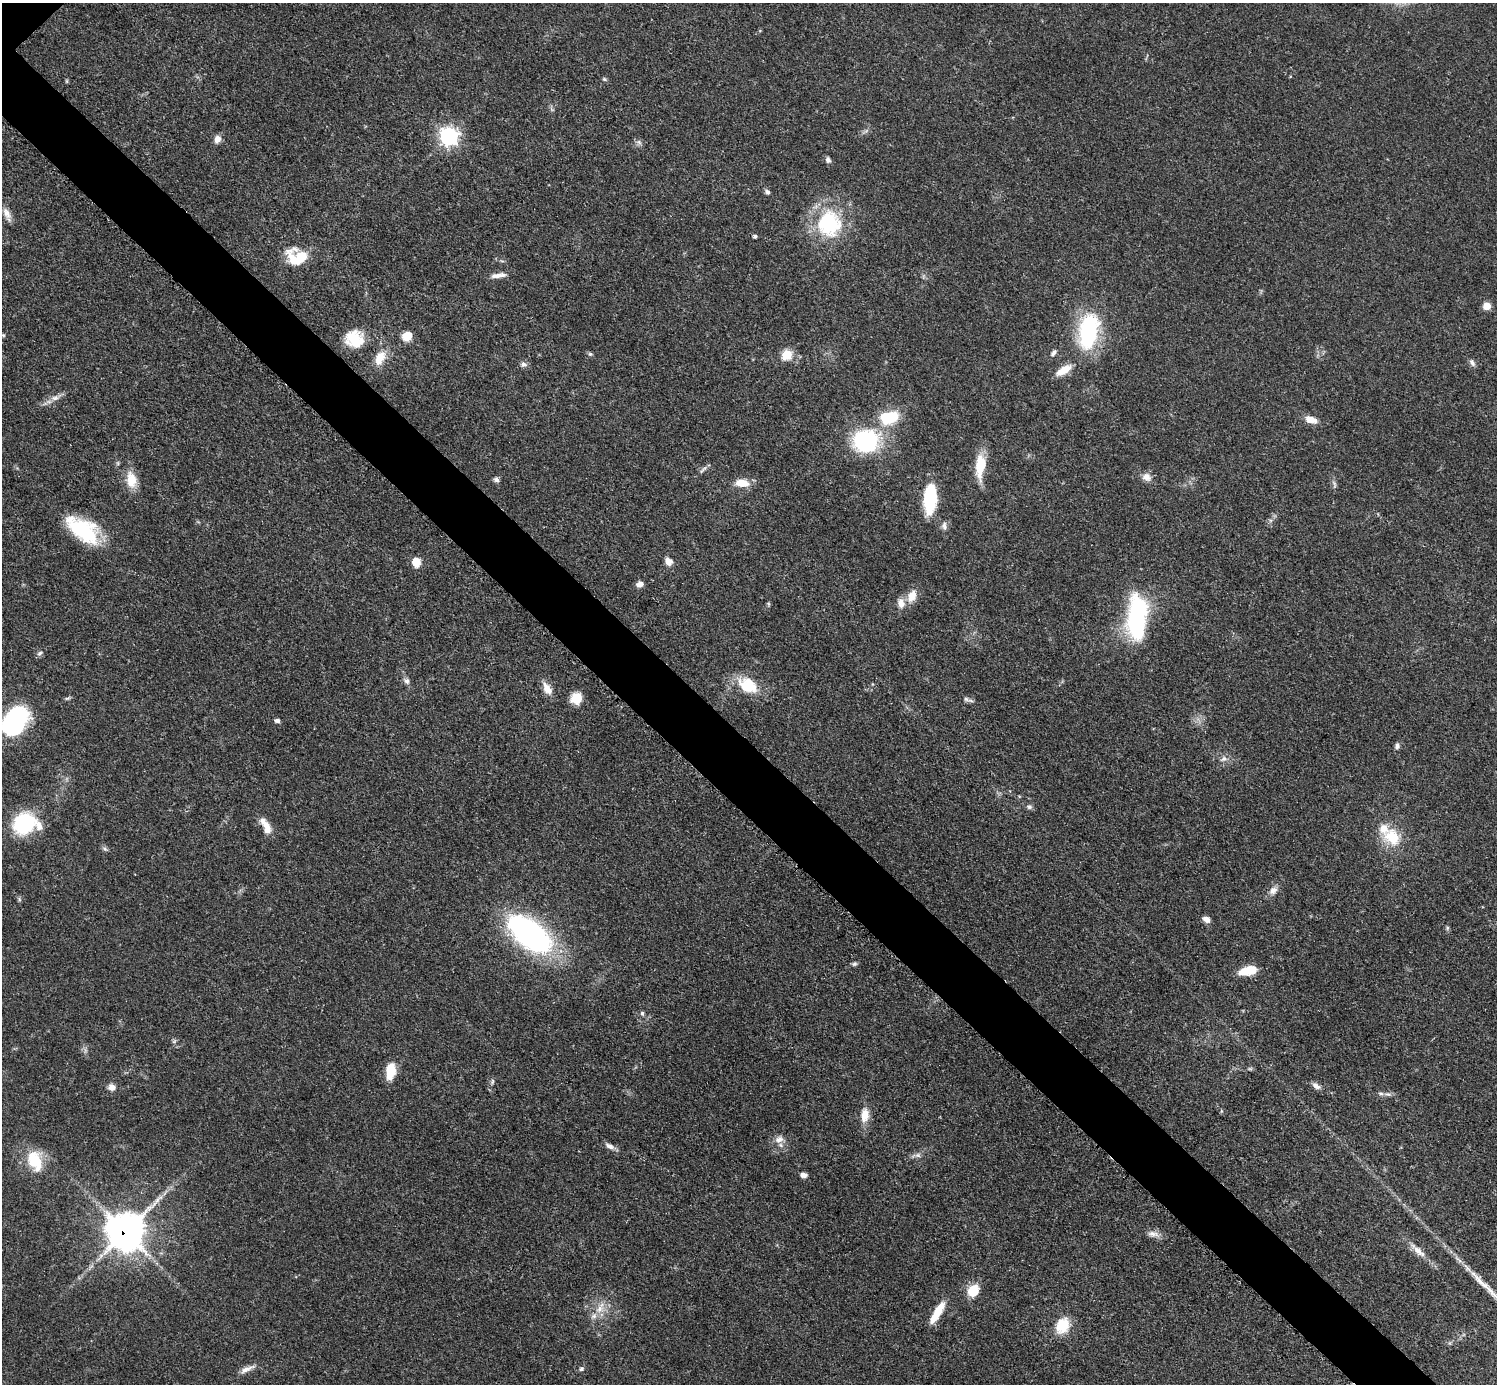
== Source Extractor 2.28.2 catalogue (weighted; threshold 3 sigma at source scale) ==
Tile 6 of 4 x 4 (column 2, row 2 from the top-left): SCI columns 1504-2998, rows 3070-4451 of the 5993 x 5993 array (HDU 1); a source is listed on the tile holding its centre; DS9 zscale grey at full resolution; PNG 1499 x 1386 px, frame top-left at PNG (2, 3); no overlay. Shown black and unused: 5% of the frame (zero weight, under 3 of 5 exposures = <1% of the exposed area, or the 3 px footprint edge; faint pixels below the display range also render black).
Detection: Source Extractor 2.28.2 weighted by HDU 2 'WHT'; one run over the whole footprint, this tile lists its part. Background 0.0506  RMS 0.0052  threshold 0.0236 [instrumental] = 3 sigma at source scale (4.5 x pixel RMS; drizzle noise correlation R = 1.50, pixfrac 1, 0.05/0.05 arcsec/px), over >= 5 px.
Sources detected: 95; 1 too faint to see at this stretch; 2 inside a brighter object's white glare — not listed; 3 inside a brighter listed object's ellipse — not listed separately; the other 89 listed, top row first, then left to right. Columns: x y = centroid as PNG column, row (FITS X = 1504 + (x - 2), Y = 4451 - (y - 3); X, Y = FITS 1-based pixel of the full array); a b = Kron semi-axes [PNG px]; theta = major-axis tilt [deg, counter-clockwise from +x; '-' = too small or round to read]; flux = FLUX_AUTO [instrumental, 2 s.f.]
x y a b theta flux
604 79 6 5 - 0.78
67 81 6 4 -90 0.63
449 136 7 7 - 200
217 139 10 8 62 3.2
639 142 7 6 - 1.5
828 160 8 6 -75 1.7
767 192 7 6 - 1.4
7 213 17 8 -65 3.9
829 224 36 33 90 43
755 236 4 4 - 1.2
302 255 33 13 -25 13
498 275 20 6 7 3.9
1487 306 5 5 - 13
1088 331 38 19 80 56
3 335 5 4 - 0.62
407 336 12 10 36 6.3
354 339 23 20 -26 17
1054 353 11 5 49 1.7
590 354 6 5 - 0.95
787 354 6 5 - 30
380 358 20 11 65 9.2
1472 363 10 5 -54 1.7
524 364 8 7 - 2
1063 370 22 9 32 7.4
55 398 11 7 15 3
892 417 15 13 59 15
1311 420 13 7 -19 5.8
866 441 25 21 -1 56
980 466 31 12 85 14
703 469 16 4 44 1.6
1146 477 11 9 -27 4
496 479 7 6 - 1.5
131 480 22 13 -81 9.2
742 483 15 8 -5 8.8
1334 484 12 4 -73 1.4
930 499 29 12 86 30
944 526 11 6 86 2.1
83 530 39 21 -34 38
668 561 11 8 -53 3.5
416 562 10 9 - 6
639 584 8 6 16 2.8
912 596 15 10 67 6.8
901 603 13 9 -82 4.6
768 604 6 4 -88 0.74
1137 618 50 20 87 71
40 653 8 5 28 1.3
407 681 9 7 -58 1.9
748 685 27 18 -31 18
547 689 15 8 -57 5.8
576 698 12 11 - 8.9
966 699 10 6 -19 1.7
14 721 29 18 54 73
277 721 6 5 - 1.6
1397 746 7 6 - 1.7
1224 759 9 8 - 2.4
1029 807 7 7 - 1.5
24 823 23 20 35 38
266 826 23 8 -63 6.6
1392 837 26 21 -48 17
105 849 9 4 -36 1.2
1273 891 12 9 44 3.4
19 900 7 4 -90 0.85
1206 919 8 6 -28 2.9
1447 928 6 4 73 0.77
530 934 42 20 -38 160
854 964 8 5 19 1.1
1248 970 20 9 11 11
642 1013 5 5 - 1
390 1071 18 10 82 11
492 1081 8 4 81 0.97
1316 1086 12 6 -34 2.4
112 1087 8 7 - 3.6
1381 1093 7 7 - 1.5
865 1115 19 10 86 7.2
779 1139 13 9 15 3.9
610 1146 14 6 -27 2.6
918 1155 8 6 -4 1.8
35 1161 27 17 -67 18
803 1175 8 6 -9 2.3
126 1232 13 13 - 1000
1153 1234 17 7 -8 3.5
1418 1251 28 8 -43 6.5
1481 1282 56 8 -44 13
973 1291 11 9 54 14
600 1309 14 10 47 6.4
937 1312 27 8 60 11
1062 1326 18 14 62 14
247 1369 23 6 24 3.8
581 1369 6 5 - 1.2
Overlapping masked pixels (flux is a lower limit): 1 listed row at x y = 126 1232
Isophote crosses this tile's border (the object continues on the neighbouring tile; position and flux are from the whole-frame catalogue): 2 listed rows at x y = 14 721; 1481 1282